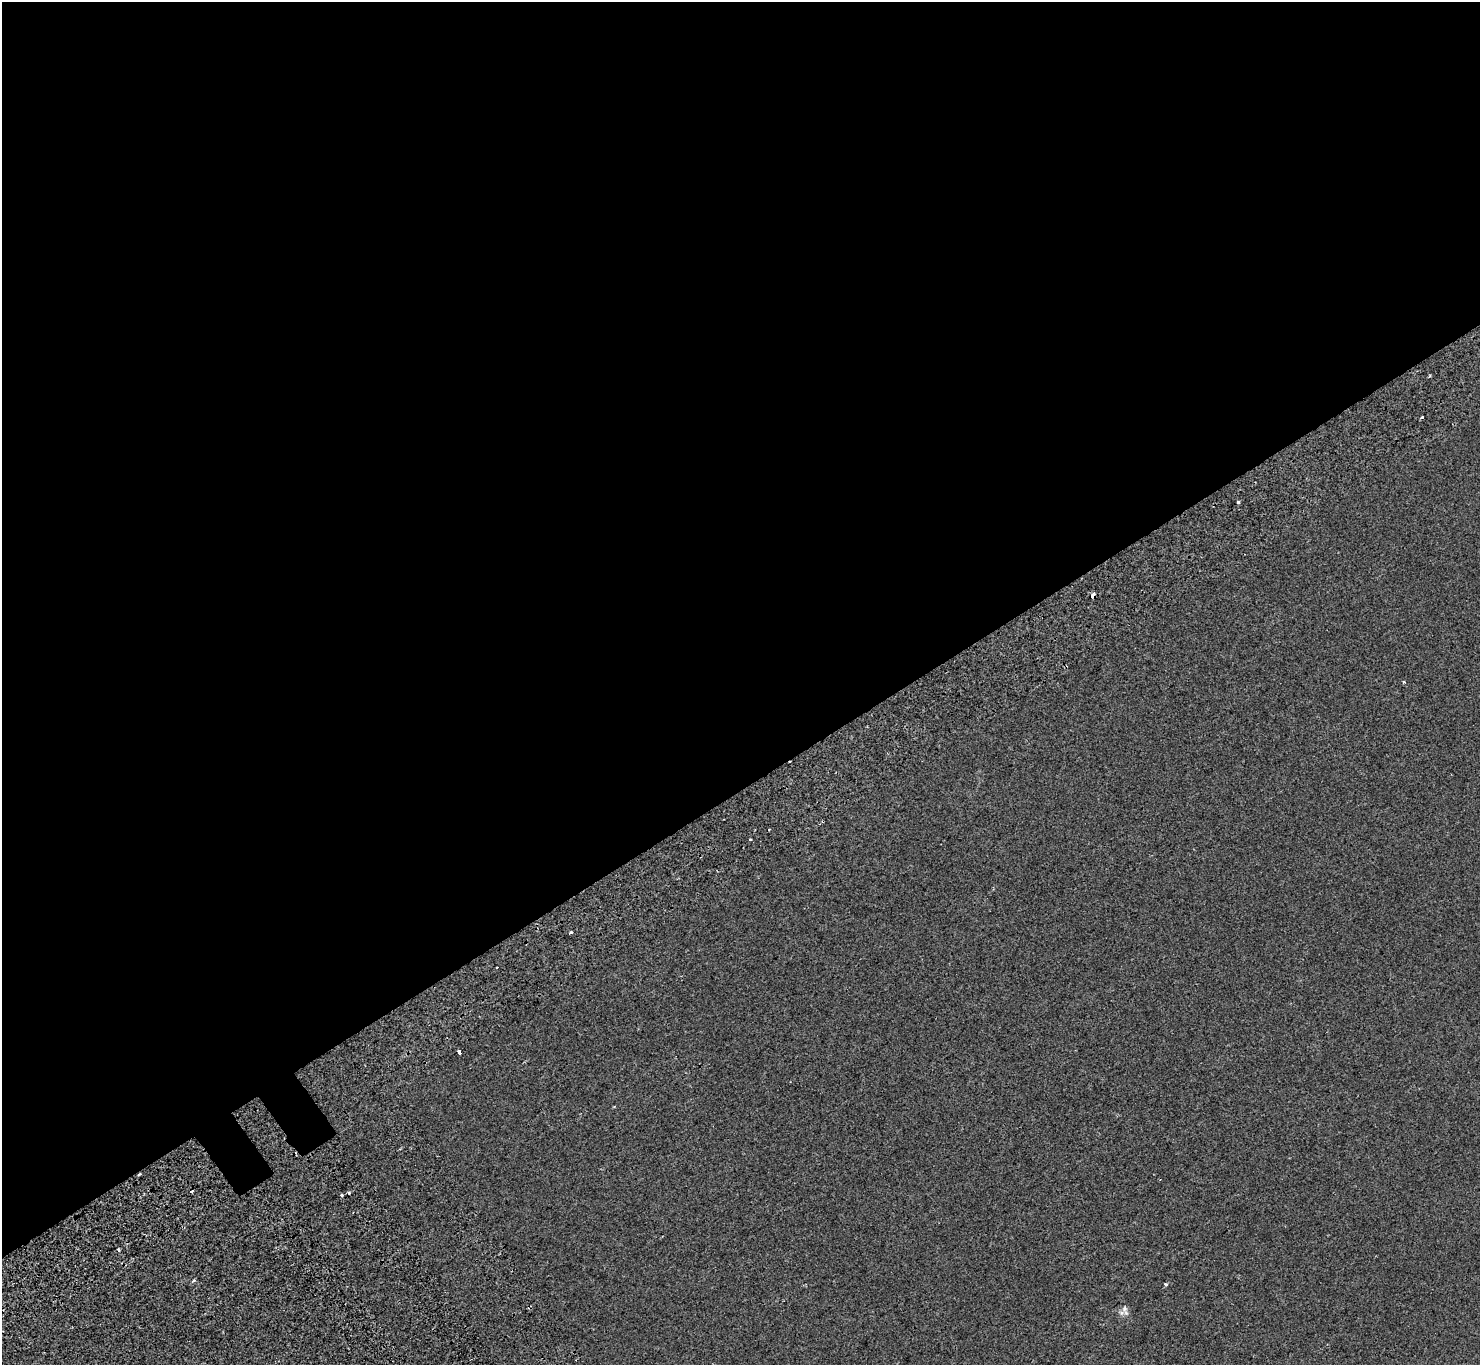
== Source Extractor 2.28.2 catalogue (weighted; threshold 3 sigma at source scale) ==
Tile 2 of 4 x 4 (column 2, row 1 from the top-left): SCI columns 1585-3062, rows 4412-5774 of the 6121 x 6036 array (HDU 1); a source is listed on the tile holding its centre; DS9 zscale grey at full resolution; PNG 1482 x 1367 px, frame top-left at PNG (2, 2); no overlay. Shown black and unused: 58% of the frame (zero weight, under 2 of 3 exposures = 7% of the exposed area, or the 3 px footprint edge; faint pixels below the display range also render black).
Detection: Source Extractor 2.28.2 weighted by HDU 2 'WHT'; one run over the whole footprint, this tile lists its part. Background -7.26e-04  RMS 0.0046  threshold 0.0205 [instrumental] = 3 sigma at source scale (4.5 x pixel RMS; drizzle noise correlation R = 1.50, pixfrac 1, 0.0396/0.0396 arcsec/px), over >= 5 px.
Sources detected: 18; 5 cosmic-ray / hot-pixel residue — not listed; the other 13 listed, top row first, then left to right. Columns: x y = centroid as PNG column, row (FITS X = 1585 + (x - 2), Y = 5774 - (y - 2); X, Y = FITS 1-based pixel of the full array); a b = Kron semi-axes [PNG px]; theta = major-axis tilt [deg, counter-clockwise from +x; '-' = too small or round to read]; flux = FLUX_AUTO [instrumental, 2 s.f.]
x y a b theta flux
1422 417 3 3 - 1.7
1238 502 3 3 - 4.9
1093 596 5 4 - 4.4
1403 682 3 3 - 1
769 830 3 2 - 0.73
571 932 3 3 - 2
497 968 3 3 - 1.3
459 1051 4 3 - 5.3
349 1193 3 3 - 0.49
341 1195 3 3 - 2.5
194 1281 4 3 - 0.85
1166 1284 4 3 - 0.44
1125 1309 8 7 - 1.5
Overlapping masked pixels (flux is a lower limit): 1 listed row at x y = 1093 596